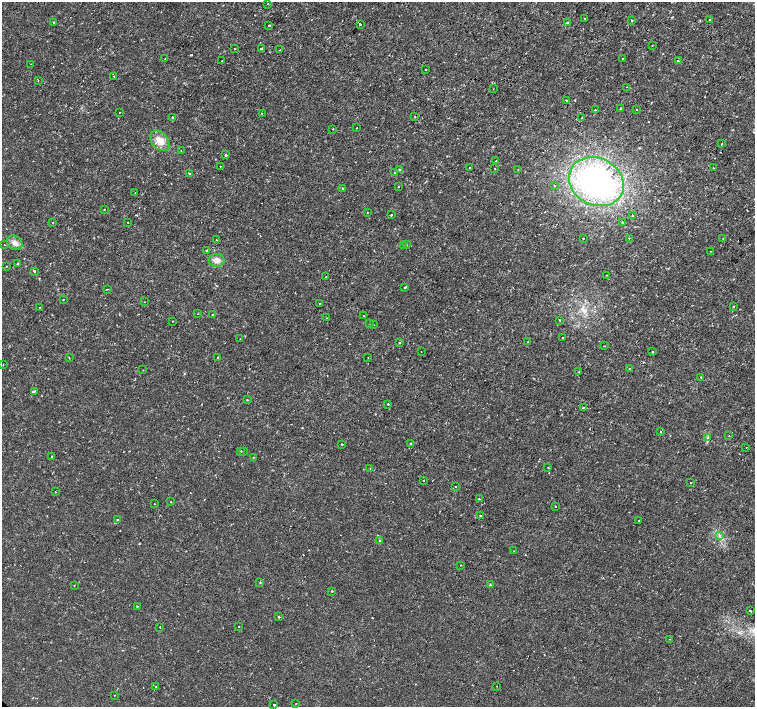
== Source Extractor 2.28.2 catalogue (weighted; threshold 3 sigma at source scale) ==
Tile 10 of 4 x 4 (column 2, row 3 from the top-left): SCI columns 1509-3014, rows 1574-2982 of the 6041 x 6034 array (HDU 1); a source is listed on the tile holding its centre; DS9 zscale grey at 2 x 2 block average (1 PNG px = mean of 2 x 2 image px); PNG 757 x 709 px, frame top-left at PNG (2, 2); each listed source drawn as its Kron ellipse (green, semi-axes under 4 px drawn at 4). Shown black and unused: <1% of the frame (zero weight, under 2 of 3 exposures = <1% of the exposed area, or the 3 px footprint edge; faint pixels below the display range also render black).
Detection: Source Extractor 2.28.2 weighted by HDU 2 'WHT'; one run over the whole footprint, this tile lists its part. Background 0.00334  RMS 0.0011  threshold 0.00482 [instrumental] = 3 sigma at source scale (4.5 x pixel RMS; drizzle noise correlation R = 1.50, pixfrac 1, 0.0396/0.0396 arcsec/px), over >= 5 px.
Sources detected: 158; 7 cosmic-ray / hot-pixel residue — neither listed nor drawn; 1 coinciding with a brighter row at this scale — not listed separately; the other 150 listed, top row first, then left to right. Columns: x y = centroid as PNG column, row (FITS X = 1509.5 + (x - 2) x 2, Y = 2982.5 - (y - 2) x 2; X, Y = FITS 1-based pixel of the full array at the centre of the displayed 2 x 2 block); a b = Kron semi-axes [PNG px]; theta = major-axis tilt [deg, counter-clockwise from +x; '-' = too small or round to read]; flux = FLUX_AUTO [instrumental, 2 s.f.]
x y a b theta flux
268 4 2 2 - 0.19
585 18 2 2 - 0.92
632 20 2 2 - 0.96
709 20 2 2 - 0.66
53 22 2 2 - 0.32
567 23 3 3 - 0.48
360 24 2 2 - 0.55
269 25 2 2 - 0.4
652 45 2 2 - 0.12
234 49 2 2 - 0.27
261 49 2 2 - 0.57
280 50 2 2 - 0.36
165 59 2 2 - 0.14
622 59 2 2 - 0.16
222 61 2 2 - 0.5
678 61 3 2 - 0.16
31 64 2 2 - 0.12
426 69 2 2 - 0.27
114 76 2 2 - 0.35
38 81 2 2 - 0.14
626 87 2 2 - 0.14
493 89 2 2 - 0.093
566 100 2 2 - 0.17
620 108 2 2 - 0.13
637 109 2 2 - 0.23
595 110 2 2 - 0.53
120 112 2 2 - 0.36
262 114 2 2 - 0.64
172 117 2 2 - 0.47
415 117 2 2 - 0.25
582 118 2 2 - 0.13
357 128 2 2 - 0.1
333 129 2 2 - 0.34
160 141 11 8 -50 3
722 144 2 2 - 0.59
181 151 2 2 - 0.086
226 155 2 2 - 0.92
496 161 2 2 - 0.19
220 166 2 2 - 0.25
470 168 2 2 - 0.45
713 168 2 2 - 0.1
399 169 2 2 - 0.24
495 169 2 2 - 0.22
518 169 2 2 - 0.12
395 172 3 2 - 0.21
189 174 2 2 - 0.15
596 182 28 23 -27 62
554 186 2 2 - 0.35
398 187 2 2 - 0.1
343 188 2 2 - 0.41
135 193 2 2 - 0.14
104 210 2 2 - 0.19
367 212 2 2 - 0.13
391 215 2 2 - 0.41
632 215 2 2 - 0.25
53 222 2 2 - 0.11
128 222 2 2 - 0.12
622 222 2 2 - 0.48
583 238 2 2 - 0.12
629 238 2 2 - 0.22
723 239 2 2 - 0.12
216 240 2 2 - 0.089
15 243 8 6 -39 1.5
4 245 2 2 - 0.14
403 245 2 2 - 0.15
407 245 2 2 - 0.1
206 250 2 2 - 0.19
710 251 2 2 - 0.083
217 260 8 6 1 1.6
18 264 2 2 - 0.36
6 266 2 2 - 0.18
34 271 2 2 - 0.67
606 275 2 2 - 0.079
326 277 2 2 - 0.33
405 287 2 2 - 0.31
107 289 2 2 - 0.17
63 300 2 2 - 0.11
144 302 2 2 - 0.075
320 303 2 2 - 0.18
733 306 2 2 - 0.19
40 308 2 2 - 0.32
198 314 2 2 - 0.1
213 315 2 2 - 0.49
364 316 2 2 - 0.094
327 318 2 2 - 0.13
560 320 2 2 - 0.13
172 321 2 2 - 0.15
369 324 2 2 - 0.15
373 325 2 2 - 0.12
562 338 2 2 - 0.84
240 339 2 2 - 0.11
528 342 2 2 - 0.22
399 343 3 2 - 0.21
605 346 2 2 - 0.12
421 352 2 2 - 0.087
653 352 3 2 - 0.14
218 357 2 2 - 1.7
69 358 2 2 - 0.12
368 358 2 2 - 0.09
3 365 2 2 - 0.098
630 369 3 2 - 0.23
143 370 2 2 - 0.11
579 372 3 2 - 0.13
701 377 2 2 - 0.7
34 391 3 2 - 0.3
247 400 2 2 - 0.33
388 404 2 2 - 0.31
583 408 2 2 - 0.58
661 432 2 2 - 0.29
729 436 2 2 - 0.17
708 437 4 2 - 0.26
411 443 2 2 - 0.28
342 444 2 2 - 0.24
746 447 2 2 - 0.13
240 451 2 2 - 0.8
243 451 2 2 - 0.16
51 456 2 2 - 0.68
253 457 2 2 - 0.096
370 468 2 2 - 0.18
548 468 2 2 - 0.17
424 480 2 2 - 0.14
691 482 2 2 - 0.48
456 487 2 2 - 0.23
56 492 2 2 - 0.13
479 499 2 2 - 0.8
171 502 2 2 - 0.14
154 504 2 2 - 0.14
555 506 2 2 - 0.5
480 516 2 2 - 0.4
117 520 2 2 - 0.45
639 520 2 2 - 0.2
720 536 4 2 - 0.31
379 540 3 2 - 0.23
514 551 2 2 - 0.1
461 565 2 2 - 0.22
260 582 3 2 - 0.19
74 585 2 2 - 0.099
490 585 3 2 - 0.16
332 591 2 2 - 0.3
137 607 3 2 - 0.17
750 611 2 2 - 0.72
279 617 2 2 - 1.3
160 627 2 2 - 0.16
239 627 2 2 - 0.33
670 639 2 2 - 0.074
155 686 2 2 - 0.27
497 686 2 2 - 0.18
114 695 2 2 - 0.19
296 703 2 2 - 0.23
274 705 2 2 - 0.79
Diffuse or blended objects may show on this block-average render without a row.